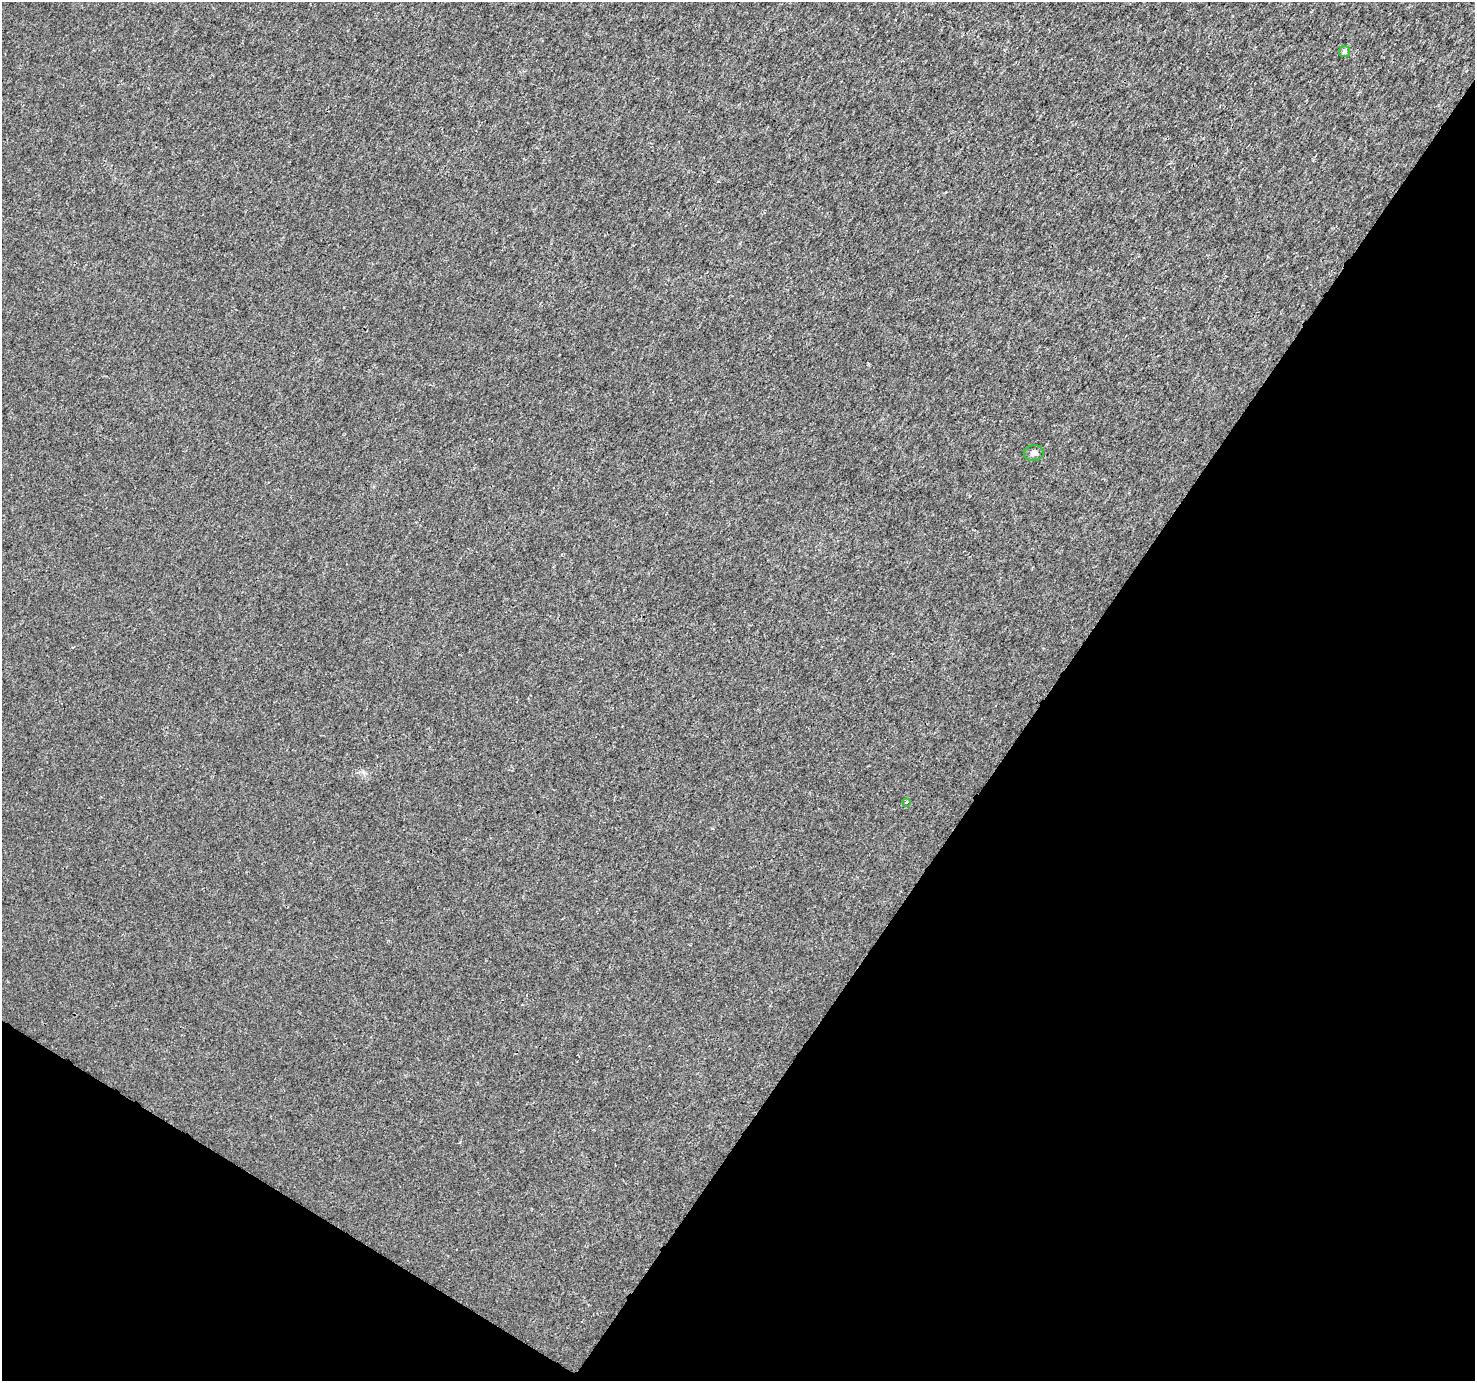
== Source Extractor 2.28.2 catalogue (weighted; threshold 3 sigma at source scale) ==
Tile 15 of 4 x 4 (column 3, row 4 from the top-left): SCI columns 2948-4420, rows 193-1571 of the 5902 x 5967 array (HDU 1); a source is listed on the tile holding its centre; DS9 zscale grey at full resolution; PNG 1477 x 1383 px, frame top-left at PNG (2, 2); each listed source drawn as its Kron ellipse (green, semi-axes under 4 px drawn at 4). Shown black and unused: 34% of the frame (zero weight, under 3 of 4 exposures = <1% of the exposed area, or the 3 px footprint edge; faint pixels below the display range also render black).
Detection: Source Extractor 2.28.2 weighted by HDU 2 'WHT'; one run over the whole footprint, this tile lists its part. Background 2.01e-04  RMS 0.0018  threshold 0.00829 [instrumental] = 3 sigma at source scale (4.5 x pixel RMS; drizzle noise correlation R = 1.50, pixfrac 1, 0.0396/0.0396 arcsec/px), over >= 5 px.
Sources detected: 3; all 3 listed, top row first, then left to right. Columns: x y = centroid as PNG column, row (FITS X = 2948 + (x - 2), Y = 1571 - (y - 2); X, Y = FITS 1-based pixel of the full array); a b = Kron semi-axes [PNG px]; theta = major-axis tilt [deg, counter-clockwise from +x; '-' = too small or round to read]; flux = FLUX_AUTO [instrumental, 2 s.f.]
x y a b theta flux
1345 52 5 5 - 0.6
1034 453 10 8 8 0.77
907 802 4 2 - 0.15